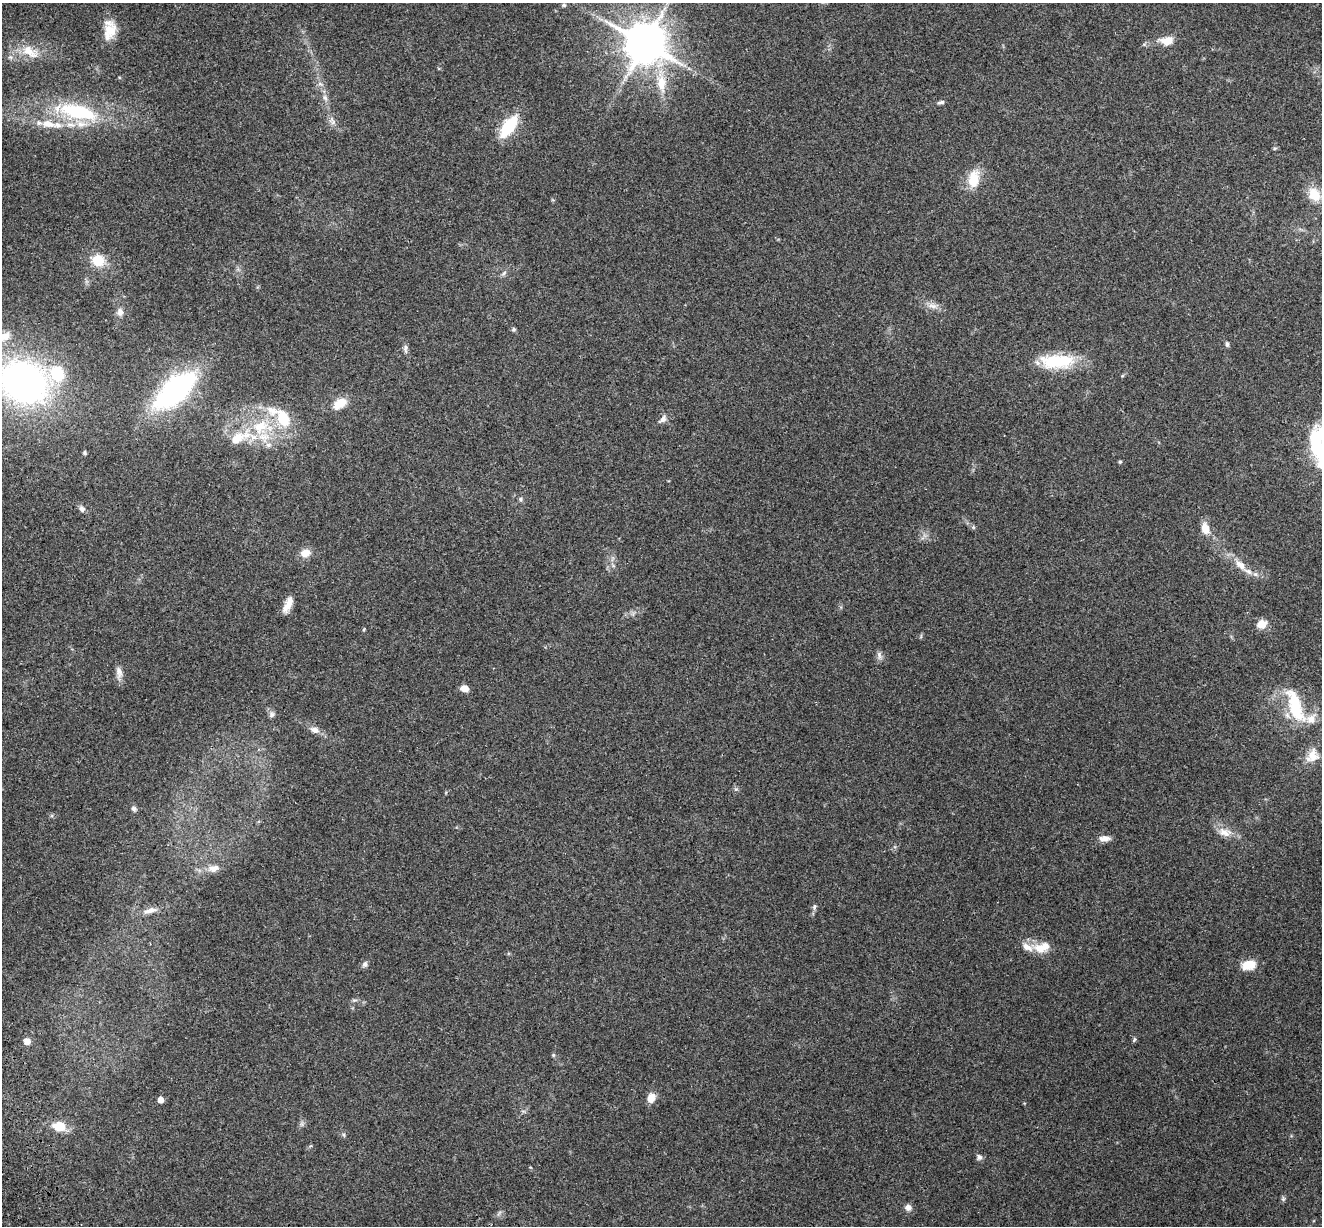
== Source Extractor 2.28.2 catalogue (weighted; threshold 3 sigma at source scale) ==
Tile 7 of 4 x 4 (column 3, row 2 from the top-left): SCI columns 2763-4082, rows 2705-3928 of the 5522 x 5357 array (HDU 1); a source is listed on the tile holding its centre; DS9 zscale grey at full resolution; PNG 1324 x 1228 px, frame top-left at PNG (2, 3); no overlay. Shown black and unused: <1% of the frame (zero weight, under 3 of 4 exposures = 9% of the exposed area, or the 3 px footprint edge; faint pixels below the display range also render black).
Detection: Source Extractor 2.28.2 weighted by HDU 2 'WHT'; one run over the whole footprint, this tile lists its part. Background 0.176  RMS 0.007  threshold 0.0315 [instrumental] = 3 sigma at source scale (4.5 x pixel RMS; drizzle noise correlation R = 1.50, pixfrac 1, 0.0396/0.0396 arcsec/px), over >= 5 px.
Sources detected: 85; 1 inside a brighter object's white glare — not listed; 12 inside a brighter listed object's ellipse — not listed separately; the other 72 listed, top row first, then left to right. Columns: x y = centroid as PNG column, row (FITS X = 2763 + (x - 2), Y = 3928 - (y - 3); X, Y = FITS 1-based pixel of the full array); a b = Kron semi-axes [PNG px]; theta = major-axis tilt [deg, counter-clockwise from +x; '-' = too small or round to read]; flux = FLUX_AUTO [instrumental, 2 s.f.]
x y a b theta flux
564 5 6 5 - 1.3
110 31 23 15 74 13
1166 41 18 11 7 8.6
644 43 12 12 - 2300
30 51 26 14 -28 14
10 57 6 5 - 1.5
661 82 36 13 -83 18
320 84 7 4 -19 1.4
325 98 9 7 -58 2.7
941 102 9 4 14 1.7
77 112 48 18 -13 56
332 121 12 8 -52 3.5
48 124 17 10 -13 8.5
508 127 21 10 55 36
1275 148 6 4 18 0.87
974 179 20 12 80 16
1314 194 17 14 -55 14
553 200 6 3 -18 0.69
98 260 14 13 - 16
504 273 9 4 37 1.7
933 306 14 7 -13 4.6
120 312 11 8 -84 3.5
514 329 6 6 - 1.2
3 337 24 11 34 12
1227 344 8 5 -81 1.3
405 349 13 5 -89 2.3
1057 361 43 17 1 34
24 382 43 36 -26 270
175 391 40 18 42 150
340 403 16 10 31 11
663 419 13 7 44 3.3
260 427 25 22 20 34
237 439 29 13 36 15
1318 442 51 26 -86 54
85 453 4 4 - 1
1120 462 5 4 - 0.92
521 499 6 5 - 1.3
82 509 7 6 - 2.8
1205 528 11 8 -71 9.4
305 553 13 10 9 6.3
1240 565 20 10 -44 8.4
288 605 19 7 64 7.2
1262 624 11 9 28 8.3
364 629 5 3 - 0.72
879 655 12 6 -81 2.6
119 672 17 8 -81 4.6
464 688 8 6 -11 5.6
1295 706 47 16 -71 36
272 714 9 7 47 2.2
315 730 13 8 -17 4.3
1312 756 20 17 52 11
736 789 6 4 71 1.1
134 809 8 6 -65 1.8
1225 832 19 11 -15 8.1
1104 838 15 7 0 4.5
213 868 17 9 13 5.6
814 907 8 6 71 1.7
150 910 20 7 14 5.9
1040 948 18 11 -25 11
365 964 9 6 58 1.9
1251 964 15 13 -81 8.4
354 1000 9 3 5 1.3
1134 1040 8 4 64 1.1
27 1041 6 6 - 5.8
553 1055 5 5 - 0.91
651 1098 12 9 68 6.1
160 1100 5 4 - 5.6
59 1126 13 10 -12 14
344 1135 6 4 -71 0.99
979 1157 8 7 - 2.1
1283 1199 7 5 89 1.3
908 1207 8 7 - 3.6
Overlapping masked pixels (flux is a lower limit): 1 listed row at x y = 644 43
Isophote crosses this tile's border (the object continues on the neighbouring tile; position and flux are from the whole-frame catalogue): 3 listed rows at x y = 3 337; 24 382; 1318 442